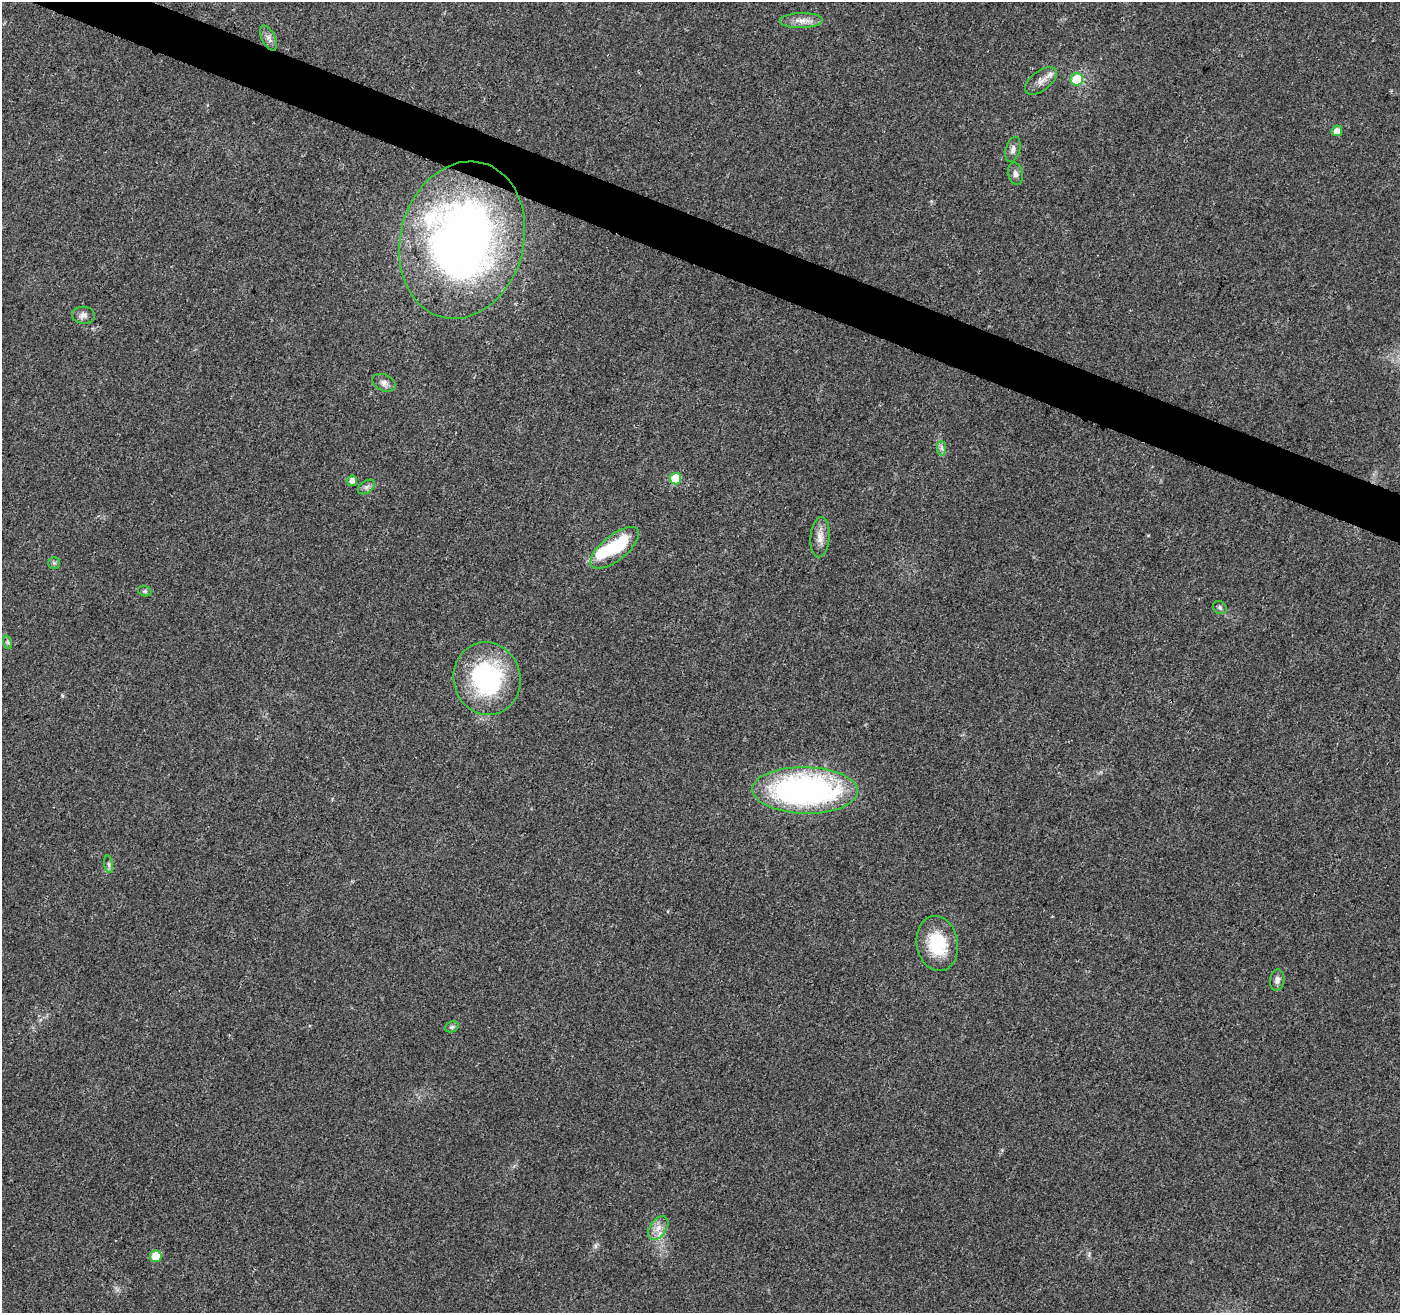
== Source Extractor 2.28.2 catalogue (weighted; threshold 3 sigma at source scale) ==
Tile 11 of 4 x 4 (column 3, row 3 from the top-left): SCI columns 2803-4200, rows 1524-2834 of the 5610 x 5733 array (HDU 1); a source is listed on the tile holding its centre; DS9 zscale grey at full resolution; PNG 1402 x 1315 px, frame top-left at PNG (2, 2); each listed source drawn as its Kron ellipse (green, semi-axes under 4 px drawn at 4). Shown black and unused: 3% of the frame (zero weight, under 3 of 4 exposures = <1% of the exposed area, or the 3 px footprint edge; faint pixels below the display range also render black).
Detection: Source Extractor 2.28.2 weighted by HDU 2 'WHT'; one run over the whole footprint, this tile lists its part. Background 0.0249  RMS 0.0031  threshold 0.0141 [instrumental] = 3 sigma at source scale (4.5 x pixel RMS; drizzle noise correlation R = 1.50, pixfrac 1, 0.0396/0.0396 arcsec/px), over >= 5 px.
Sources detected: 32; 1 inside a brighter object's white glare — neither listed nor drawn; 3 inside a brighter listed object's ellipse — not listed separately; the other 28 listed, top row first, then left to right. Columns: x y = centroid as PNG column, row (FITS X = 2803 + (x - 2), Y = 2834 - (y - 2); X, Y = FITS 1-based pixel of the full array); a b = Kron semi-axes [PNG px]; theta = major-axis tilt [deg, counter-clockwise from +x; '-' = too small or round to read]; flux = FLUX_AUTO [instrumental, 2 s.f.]
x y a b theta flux
801 21 21 7 1 3
268 38 13 6 -65 1.5
1077 79 6 6 - 12
1041 81 18 9 38 2.5
1337 131 5 5 - 2.3
1013 149 13 7 73 1.5
1015 174 11 7 -78 1.2
462 240 80 61 75 190
83 315 11 8 -4 1.5
384 383 12 8 -23 1.6
942 448 7 4 -89 0.81
675 479 6 5 - 11
352 481 5 5 - 1.9
366 487 9 6 36 1
820 537 20 9 85 2.9
615 548 29 12 39 18
54 563 5 5 - 0.53
145 591 7 5 -20 0.56
1220 607 7 6 - 0.71
7 642 7 4 -70 0.53
487 679 36 33 -74 43
805 790 53 23 -1 93
109 864 9 4 -81 0.79
937 944 28 20 -80 14
1277 980 11 7 80 1.4
452 1027 7 5 20 0.63
658 1228 13 8 55 2.5
156 1256 6 6 - 6.1